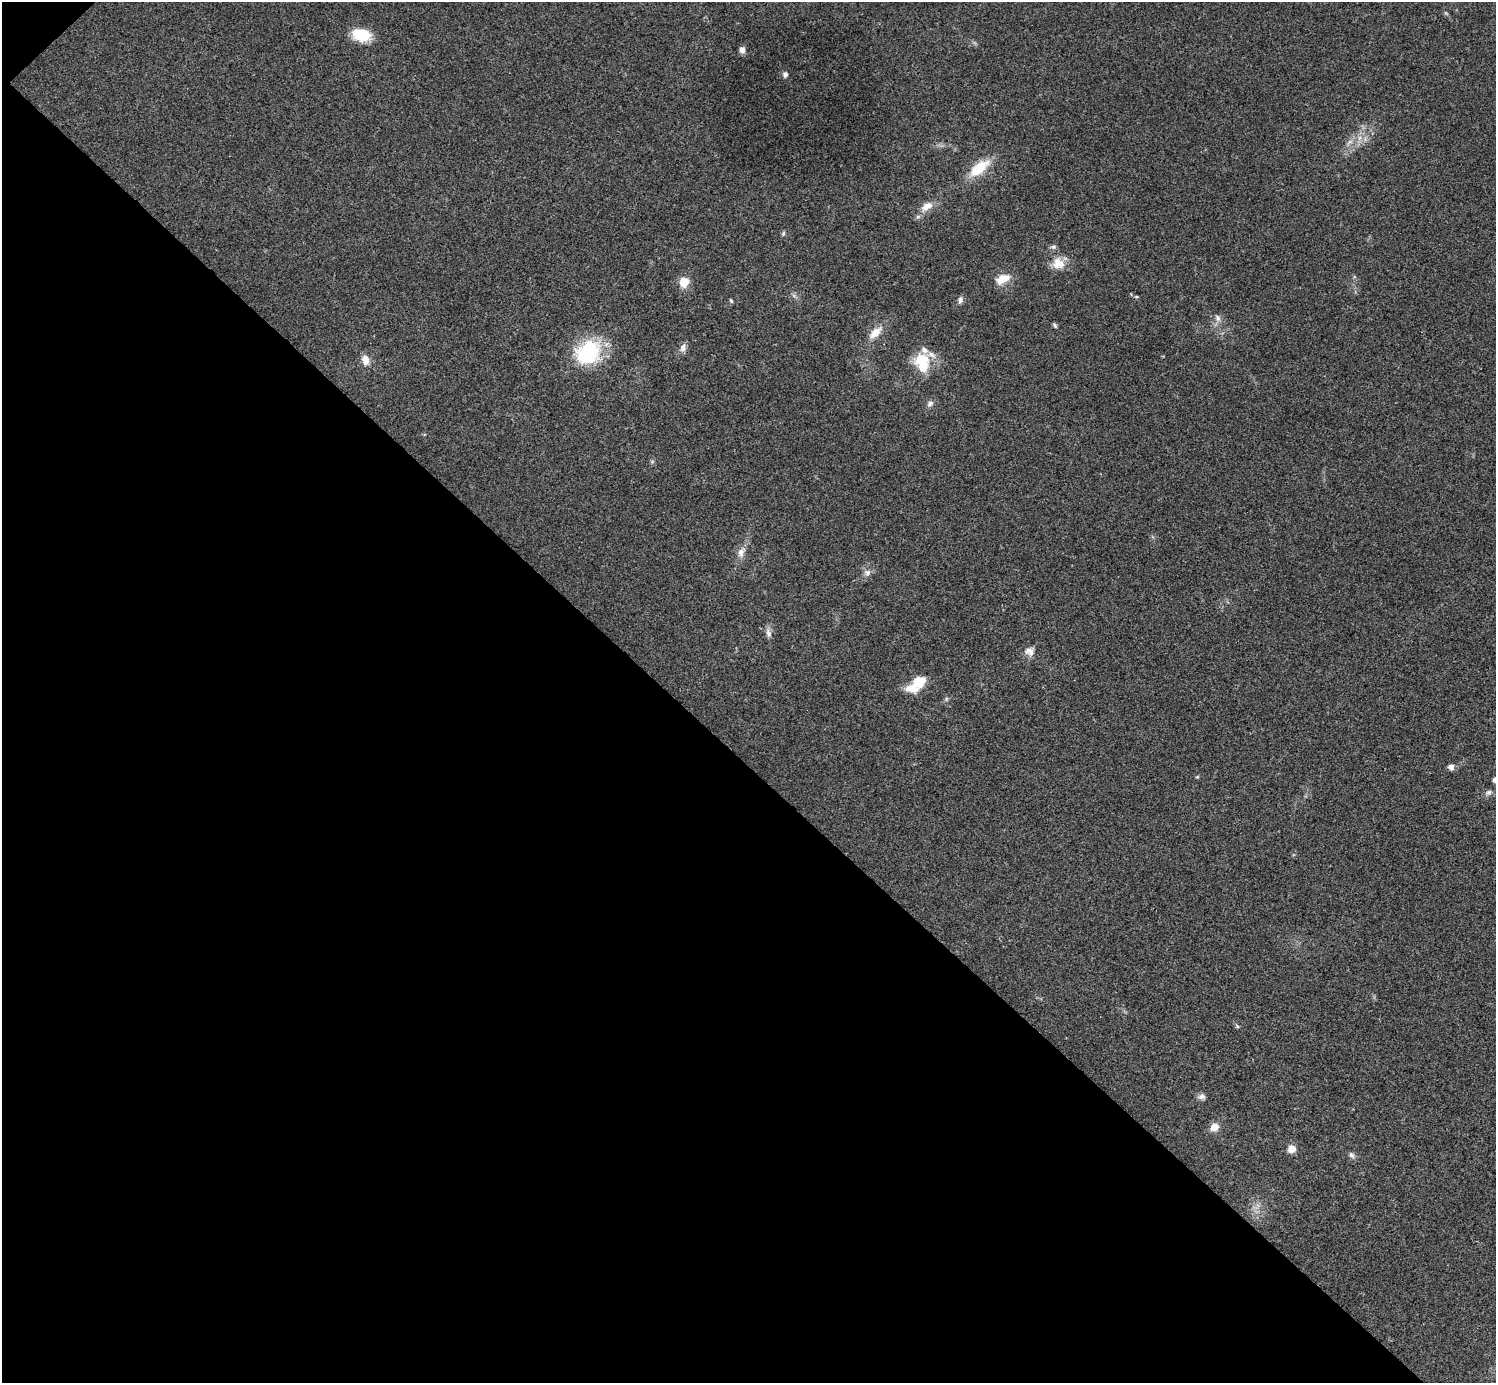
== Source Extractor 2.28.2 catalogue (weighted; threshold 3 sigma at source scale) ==
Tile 9 of 4 x 4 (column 1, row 3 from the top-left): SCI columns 7-1500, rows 1683-3063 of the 5985 x 5985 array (HDU 1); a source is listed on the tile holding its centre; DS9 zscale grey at full resolution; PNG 1498 x 1385 px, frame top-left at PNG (2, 2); no overlay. Shown black and unused: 45% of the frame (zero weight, under 3 of 4 exposures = <1% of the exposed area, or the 3 px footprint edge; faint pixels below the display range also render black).
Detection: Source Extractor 2.28.2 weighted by HDU 2 'WHT'; one run over the whole footprint, this tile lists its part. Background 0.0198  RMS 0.004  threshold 0.018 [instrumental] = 3 sigma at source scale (4.5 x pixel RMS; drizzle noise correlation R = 1.50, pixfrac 1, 0.05/0.05 arcsec/px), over >= 5 px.
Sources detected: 40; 1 inside a brighter object's white glare — not listed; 3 inside a brighter listed object's ellipse — not listed separately; the other 36 listed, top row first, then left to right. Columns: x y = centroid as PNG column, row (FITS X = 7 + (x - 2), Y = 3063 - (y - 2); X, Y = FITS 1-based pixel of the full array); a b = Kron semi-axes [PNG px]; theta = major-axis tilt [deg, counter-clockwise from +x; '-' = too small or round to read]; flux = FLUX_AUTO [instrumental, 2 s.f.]
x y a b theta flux
361 35 19 12 -13 12
742 50 7 6 - 1.7
785 74 7 6 - 1.1
1350 142 7 4 1 0.98
979 168 27 12 38 11
927 206 16 9 32 4
783 233 6 5 - 0.63
1053 247 6 6 - 0.85
1058 263 16 15 - 5.6
1003 279 20 11 26 5.2
684 282 13 12 - 4.8
960 300 9 6 74 1.3
731 301 6 4 -45 0.51
1218 318 10 6 -59 1.5
1055 325 8 4 -53 0.66
875 333 20 9 40 4.9
683 348 13 7 74 1.8
588 353 31 25 38 27
365 360 12 8 -76 3.4
923 366 22 18 -29 9.5
930 403 9 6 34 1.3
741 552 16 9 61 3.1
867 572 10 8 -8 1.8
768 633 13 6 -68 1.7
1029 651 13 11 -17 2.8
918 682 17 13 31 8.3
946 699 6 4 72 0.62
1451 767 8 7 - 1.5
1197 777 4 4 - 0.4
1495 780 5 4 - 2
1488 792 9 6 30 1.2
1237 1026 7 4 -46 0.6
1202 1096 10 7 -2 1.4
1214 1127 10 9 - 3.4
1292 1149 8 7 - 3.7
1352 1155 9 6 -51 1.2
Isophote crosses this tile's border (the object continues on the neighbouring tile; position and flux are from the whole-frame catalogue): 1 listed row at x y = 1495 780